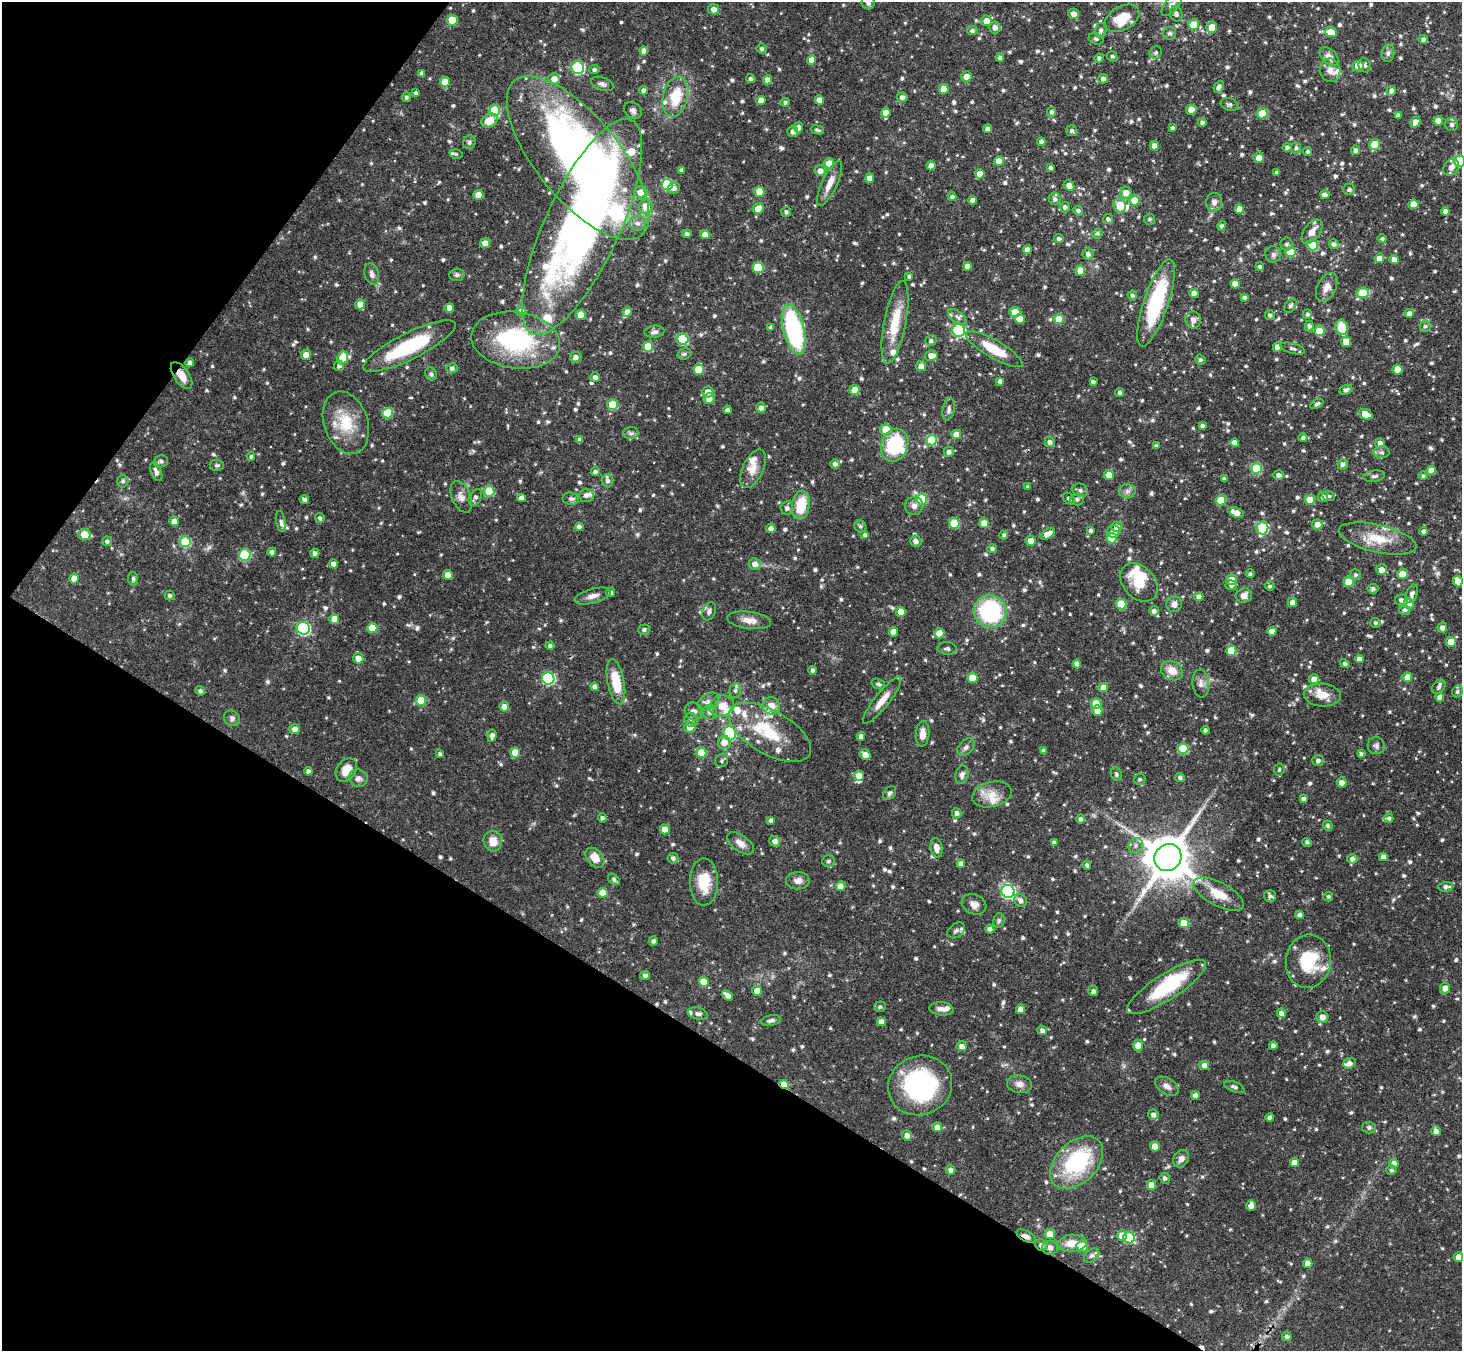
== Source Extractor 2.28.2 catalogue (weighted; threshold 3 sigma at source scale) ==
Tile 9 of 4 x 4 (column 1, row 3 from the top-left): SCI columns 41-1500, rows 1689-3037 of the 5915 x 5936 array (HDU 1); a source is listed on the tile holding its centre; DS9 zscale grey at full resolution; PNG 1464 x 1353 px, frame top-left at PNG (2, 2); each listed source drawn as its Kron ellipse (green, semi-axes under 4 px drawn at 4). Shown black and unused: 30% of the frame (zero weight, under 3 of 4 exposures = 6% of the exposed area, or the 3 px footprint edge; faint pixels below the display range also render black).
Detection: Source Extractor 2.28.2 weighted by HDU 2 'WHT'; one run over the whole footprint, this tile lists its part. Background 0.0638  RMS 0.0039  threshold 0.0177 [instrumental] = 3 sigma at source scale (4.5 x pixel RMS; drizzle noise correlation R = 1.50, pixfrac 1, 0.05/0.05 arcsec/px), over >= 5 px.
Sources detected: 1076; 1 too faint to see at this stretch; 4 inside a brighter object's white glare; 4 cosmic-ray / hot-pixel residue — neither listed nor drawn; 41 inside a brighter listed object's ellipse — not listed separately; of the other 1026, all 500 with FLUX_AUTO >= 0.858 (the completeness limit of this list) listed and drawn (526 fainter detections not listed), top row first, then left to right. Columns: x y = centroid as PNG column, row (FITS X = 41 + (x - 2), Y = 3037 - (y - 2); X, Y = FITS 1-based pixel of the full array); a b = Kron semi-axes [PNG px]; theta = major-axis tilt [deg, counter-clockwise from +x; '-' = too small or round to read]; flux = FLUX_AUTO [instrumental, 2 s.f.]
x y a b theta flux
868 3 7 6 - 1.3
1172 5 13 6 48 1.8
714 9 5 5 - 2.4
1073 14 5 5 - 2.3
1176 14 8 6 -78 1.5
1122 18 19 11 30 11
452 20 5 5 - 12
986 21 5 5 - 2.8
1194 25 5 5 - 8.9
1212 27 5 5 - 6.1
995 28 6 5 - 2
1101 30 7 5 77 1.5
972 31 5 4 - 1.2
1331 32 6 5 - 5
1170 33 6 6 - 1.1
1096 39 7 5 -21 0.95
1423 39 4 4 - 1.4
762 49 5 5 - 1.1
644 51 4 4 - 2.6
1156 52 6 5 - 0.89
1388 53 9 6 81 1.3
1112 56 5 5 - 0.91
1329 57 11 7 -45 2.6
1000 58 4 4 - 1.2
1099 58 5 4 - 1.1
812 60 5 4 - 3
1365 65 7 6 - 1.1
1358 66 5 5 - 7.7
578 68 6 6 - 42
594 69 5 4 - 1.1
1330 70 12 10 -80 2.7
422 73 4 4 - 1.3
966 77 5 5 - 4.2
554 79 6 5 - 3.4
751 79 4 4 - 1.3
1103 79 5 4 - 1.4
767 80 4 4 - 2.7
445 82 5 5 - 5.7
602 84 11 6 -21 1.4
1219 87 6 4 64 1.6
944 89 5 5 - 6.5
644 90 4 4 - 1.5
1391 91 5 4 - 1.5
416 93 4 3 - 0.92
406 97 5 4 - 0.95
675 97 20 12 76 12
902 97 5 5 - 1.4
761 100 4 4 - 2.7
819 100 5 4 - 2.7
785 102 4 4 - 0.88
1230 104 9 6 -18 1.1
495 110 5 5 - 17
633 110 9 7 -36 1.5
1191 110 5 5 - 4.6
886 112 5 4 - 3.1
1052 112 5 4 - 1.3
1262 113 5 5 - 10
1398 115 4 3 - 0.88
489 121 8 6 30 7.7
1438 121 4 4 - 3.6
1202 122 4 4 - 1.2
1415 122 5 4 - 3.6
1452 125 6 6 - 1.4
798 127 5 4 - 2.1
1172 128 4 4 - 0.87
987 129 4 4 - 1.5
817 130 7 3 -14 0.88
1072 131 5 5 - 0.93
793 132 5 5 - 1.4
469 142 7 6 - 0.94
1041 142 4 4 - 1.7
1375 145 5 5 - 11
1154 146 5 4 - 2.5
1287 147 5 4 - 1.1
1296 148 5 5 - 0.9
1355 150 5 4 - 1.3
1308 151 4 4 - 0.98
456 154 6 5 - 0.93
1259 157 5 5 - 3
578 158 100 41 -51 270
999 161 5 5 - 4.8
1459 161 5 5 - 16
829 163 5 5 - 5.8
931 166 4 4 - 2.6
1451 167 9 7 57 2.6
1051 168 3 3 - 1.1
682 170 4 3 - 1.3
820 171 5 5 - 2.3
1277 172 4 3 - 0.86
980 174 5 4 - 4.5
870 178 5 4 - 3.7
830 183 24 7 65 4.4
667 184 5 5 - 23
1069 185 6 5 - 2.7
674 188 6 5 - 1.5
1349 189 6 6 - 1
641 192 6 6 - 3.9
759 192 5 5 - 6.7
1126 193 6 5 - 3.9
478 195 5 4 - 5.7
1325 195 4 4 - 1.9
952 197 4 4 - 1.1
1055 199 6 6 - 1.2
972 200 4 4 - 1.8
1135 201 5 5 - 9.6
1214 202 9 8 - 2.1
1414 204 5 5 - 4.9
1120 205 7 6 - 9.7
646 207 7 6 - 5.5
1065 207 5 5 - 1.3
758 208 5 5 - 4.1
1239 209 4 4 - 4.5
1078 211 5 4 - 1.1
1445 211 4 4 - 2
786 212 5 5 - 1.1
1108 219 5 5 - 1.2
1149 219 5 5 - 0.89
638 223 8 7 - 1.9
1222 226 5 4 - 0.93
582 227 118 37 65 250
1312 232 14 8 53 3.7
1097 233 5 5 - 0.86
687 234 4 4 - 1.1
705 234 5 4 - 3.8
1382 238 4 4 - 0.86
1059 239 5 4 - 1
485 243 5 5 - 3.5
1286 244 6 6 - 1
1334 244 5 4 - 1.5
1313 245 5 5 - 19
1027 250 4 4 - 2.4
1291 252 5 5 - 13
1088 254 5 5 - 1.4
1273 254 8 8 - 1.3
1379 258 5 4 - 3.1
1394 259 4 4 - 2.3
967 266 4 4 - 2.8
758 267 5 5 - 16
1260 267 4 4 - 0.9
1080 271 5 5 - 5.2
372 274 11 7 -74 1.9
457 275 7 6 - 1
909 276 4 4 - 0.91
1235 284 5 4 - 4.4
1327 287 15 9 63 3.2
1194 293 4 4 - 3.1
1363 293 6 5 - 11
1132 295 5 4 - 0.96
1244 297 4 3 - 1
1156 303 46 12 71 39
360 304 5 5 - 3.6
1290 306 8 5 55 1.1
449 308 4 4 - 2.9
521 311 5 5 - 1.8
627 312 5 4 - 2.5
1015 312 5 5 - 5.7
1307 314 5 4 - 1
1409 314 5 5 - 2.2
581 315 5 5 - 6.8
1270 315 5 5 - 0.98
957 317 10 5 -35 1.4
1020 319 5 5 - 4.7
1059 319 5 5 - 10
1193 320 8 7 - 2.5
895 322 42 11 79 12
1309 326 5 4 - 1.1
1425 326 5 5 - 0.99
771 327 4 4 - 0.99
1341 327 8 6 -79 8.1
794 329 26 10 -76 55
959 330 6 6 - 49
1319 331 5 5 - 8.4
654 332 10 6 6 1.6
683 339 5 5 - 23
516 340 45 28 -8 48
931 341 5 5 - 1.1
1346 342 5 5 - 4.7
409 346 51 13 26 29
648 346 5 5 - 10
1277 347 4 4 - 3
1293 348 13 5 -15 1.2
994 349 32 9 -30 12
684 354 7 5 15 0.91
306 355 5 5 - 4
931 356 6 5 - 2.9
576 357 6 5 - 1.8
343 358 7 5 70 9.1
1200 360 5 5 - 0.94
190 363 4 4 - 1.6
339 366 5 5 - 1.3
921 366 5 5 - 2.2
452 368 5 5 - 1.4
699 369 5 5 - 10
1397 369 5 5 - 5.3
431 374 7 5 -64 1.1
181 376 15 7 -55 4.6
595 377 5 4 - 1.7
1000 381 4 4 - 1.4
1093 382 4 3 - 1
855 390 5 5 - 5.8
1346 390 6 4 22 1.3
708 392 5 5 - 3.3
1119 393 4 4 - 1.1
709 399 5 5 - 3.8
1317 404 7 4 32 1.2
613 405 5 5 - 15
761 408 5 5 - 1.7
949 409 11 6 78 1.5
728 410 4 4 - 1.2
388 413 5 5 - 15
1365 414 7 5 -21 5.6
346 423 32 22 -71 15
1202 425 4 3 - 1.2
886 429 5 5 - 8.6
631 433 7 6 - 1
956 434 5 4 - 3.8
1303 438 4 4 - 1.1
580 440 4 4 - 1.4
931 440 5 5 - 16
1050 442 5 5 - 1.6
1235 443 4 4 - 2.9
1380 443 5 4 - 2.1
895 445 17 13 68 23
1156 446 4 3 - 1.1
949 452 5 5 - 1.6
1382 452 8 6 -1 1
251 456 4 4 - 0.87
161 461 7 6 - 1.3
835 464 4 4 - 1.5
1343 464 5 5 - 1.6
217 465 7 5 -3 0.89
1257 468 5 5 - 18
753 469 21 10 65 4.5
1431 470 5 4 - 5
156 472 10 5 -67 1.9
595 472 4 4 - 1.3
1109 475 5 5 - 4
1279 475 5 4 - 1.8
1374 476 11 5 8 1.4
1423 476 5 4 - 0.9
1224 479 4 3 - 1.1
123 481 6 5 - 1
608 481 6 6 - 1.4
1028 487 4 3 - 0.9
1080 490 8 6 -29 1.3
489 491 5 5 - 16
1127 491 8 7 - 1.4
586 495 7 6 - 1.8
1328 496 6 5 - 1.2
461 497 17 9 -67 2.8
475 497 9 6 59 1.4
1323 497 5 5 - 1.4
521 498 4 4 - 2.2
304 499 5 4 - 1.3
571 499 8 6 -7 1.2
922 499 5 5 - 16
1069 499 7 5 -43 0.97
1077 499 7 6 - 1.2
1221 500 5 5 - 11
1310 500 5 5 - 8.1
801 505 14 9 81 12
914 506 9 9 - 2
787 508 6 6 - 1.7
1236 513 8 5 -22 3.7
320 518 5 4 - 1.1
174 521 5 5 - 2.8
281 522 11 5 -81 1.3
954 523 5 5 - 17
984 523 5 4 - 5.7
1317 524 5 5 - 3
860 526 6 5 - 0.86
579 527 4 4 - 1.7
1117 527 5 5 - 2.5
1262 528 6 5 - 31
771 529 4 4 - 2.7
1090 530 4 4 - 0.98
1114 531 7 6 - 1.5
1423 531 4 4 - 1.3
1047 534 8 4 31 4.1
84 535 6 5 - 8.6
865 535 4 4 - 1.2
1004 535 4 4 - 0.9
1112 538 5 5 - 15
1378 538 40 13 -13 12
107 541 5 4 - 1
916 541 6 5 - 1.7
1031 541 5 5 - 3.6
185 542 5 5 - 21
992 549 5 4 - 1.2
272 552 4 4 - 1.5
315 553 4 4 - 1.6
245 555 6 5 - 21
333 564 4 4 - 2.5
755 564 6 5 - 2.9
1381 569 5 5 - 3.1
1250 574 4 4 - 0.88
1402 574 5 5 - 4.8
448 575 5 4 - 3.4
1355 575 5 5 - 0.95
74 578 5 5 - 4
133 579 6 5 - 0.9
1232 580 5 5 - 8.1
1458 581 5 4 - 4.1
1139 582 22 15 -48 8.9
1349 582 5 5 - 13
1231 585 5 4 - 1.3
1270 586 5 4 - 0.9
1373 589 5 5 - 1.1
611 592 4 4 - 1.2
1412 594 9 5 73 1.7
169 595 5 5 - 0.89
1244 595 8 7 - 2.7
593 596 18 7 15 2.7
1199 597 4 4 - 2.1
1401 600 6 5 - 1.5
1292 602 5 5 - 2.1
1121 604 5 5 - 15
1174 604 8 7 - 2.1
1409 604 5 5 - 9.4
1405 610 6 5 - 1
709 611 9 6 65 1.5
990 611 17 16 - 44
1154 611 5 5 - 1.6
901 612 5 5 - 6.4
334 619 5 5 - 4.9
749 620 22 8 -7 3.8
1375 623 5 5 - 0.92
304 628 6 6 - 58
372 628 5 5 - 9.6
1442 628 5 5 - 1.9
644 630 6 5 - 1
1272 631 4 4 - 3.5
894 632 4 4 - 3.5
939 633 5 5 - 7.3
1451 642 5 5 - 5.6
550 646 4 4 - 1
947 648 9 6 -3 1.2
1231 651 5 5 - 11
358 658 5 5 - 3.9
1359 659 4 4 - 2.2
1077 664 4 4 - 1.8
1345 664 5 4 - 0.9
813 670 4 4 - 1.4
1172 671 11 9 -29 4.8
1407 677 5 5 - 3.9
548 678 6 6 - 47
972 678 5 5 - 8.9
1314 679 5 5 - 3
616 682 23 8 -79 11
1201 683 14 8 -85 2.3
878 684 7 5 -20 0.98
595 687 4 4 - 1.7
1103 687 5 4 - 3.8
1439 687 8 5 50 1.2
735 690 7 5 89 1.1
200 691 5 4 - 1.2
1457 692 6 5 - 0.86
1322 695 18 11 -4 6.1
1440 697 4 4 - 2.4
882 700 29 7 52 5.5
421 701 5 5 - 12
708 702 11 7 34 2.3
1096 704 5 5 - 11
722 706 12 10 17 5.7
771 706 9 8 - 4.3
504 707 5 4 - 5.1
1097 710 5 5 - 4.6
694 711 9 8 - 2.3
710 712 7 7 - 1.6
232 718 8 7 - 1.3
691 720 7 6 - 1.7
690 727 6 5 - 3.4
295 729 5 5 - 2.5
1205 730 4 3 - 1.1
770 732 45 22 -30 22
730 733 7 6 - 24
923 734 13 7 87 3.1
492 736 6 4 83 1.6
861 737 4 4 - 1.7
724 743 6 6 - 4
1376 746 8 8 - 1.5
966 747 10 6 45 1.5
1183 749 5 5 - 18
1043 751 4 4 - 1.5
515 752 5 5 - 6.6
701 753 5 5 - 8.5
440 754 4 4 - 1.1
1361 754 4 4 - 0.96
865 755 6 4 -35 3.5
722 760 7 6 - 0.9
1318 760 6 5 - 1.2
1279 769 6 5 - 0.96
346 770 13 9 55 5.6
308 771 4 4 - 1.2
1116 774 7 5 -67 0.86
962 775 9 6 76 1.5
859 776 5 5 - 2.9
358 778 9 8 - 2
1180 778 5 4 - 1.1
1140 779 6 5 - 0.93
1342 782 5 5 - 2.4
890 793 8 5 49 0.96
992 794 20 12 14 5.6
1304 799 4 4 - 1.4
957 813 5 4 - 1.5
602 818 5 4 - 0.99
1389 818 4 4 - 0.92
1080 819 5 4 - 1.3
771 820 4 3 - 1.2
1328 826 5 5 - 0.94
665 829 5 5 - 3.6
493 841 10 9 - 4.7
775 841 5 5 - 2.1
1054 842 4 4 - 1.3
1307 842 5 4 - 0.95
740 843 15 8 -36 2.8
1136 845 8 7 - 1.7
937 848 10 6 -80 2.8
1383 857 4 4 - 2.1
595 858 11 7 -50 5.4
673 858 5 5 - 1.2
1168 858 14 13 - 1800
1352 859 5 5 - 1.7
828 861 6 6 - 0.99
961 864 4 4 - 2.2
1087 865 4 4 - 1.1
614 879 6 4 -45 1.1
798 881 12 8 -1 2.3
704 882 23 14 90 12
841 886 5 5 - 3.3
1446 887 7 5 5 1.6
1008 891 7 6 - 84
602 893 5 5 - 8
1219 894 28 11 -28 8.8
1270 896 6 6 - 1.3
1328 897 5 4 - 0.87
1020 900 7 6 - 2
974 904 13 10 -24 2.7
1300 915 4 4 - 1.7
999 920 7 5 75 0.87
1184 923 5 5 - 8.7
990 929 4 4 - 2.2
956 930 10 6 37 1.3
653 941 5 4 - 1.4
1308 961 27 22 83 19
645 975 5 4 - 1.4
704 982 5 5 - 6.1
1167 987 46 13 32 23
1445 988 5 5 - 3
757 991 5 5 - 4
1093 991 5 5 - 1.4
727 995 6 4 -38 2.4
880 1007 6 5 - 0.89
941 1009 12 6 -6 2.1
1021 1009 4 4 - 3.2
698 1013 10 5 -13 1.2
1281 1013 5 4 - 2.4
1322 1017 6 6 - 2.8
771 1021 10 5 11 1.2
881 1022 4 4 - 3
1042 1030 5 4 - 1.4
962 1046 5 5 - 2.2
1138 1046 6 5 - 3.5
1273 1046 4 4 - 1.8
1350 1063 6 5 - 2
1204 1065 5 5 - 2.2
784 1084 5 4 - 6.5
1019 1084 12 9 -9 2.5
920 1085 32 29 21 52
1167 1086 13 8 -32 2.1
1234 1087 11 5 -21 1.2
1195 1095 4 4 - 1.8
1153 1115 5 5 - 1.6
1270 1118 4 4 - 1.5
937 1127 5 4 - 3.4
1369 1128 6 6 - 1.1
1436 1131 5 4 - 1.8
907 1135 5 5 - 2.1
1155 1147 5 5 - 5.6
1181 1159 9 7 53 2.3
1077 1162 31 20 44 38
1294 1163 4 4 - 3.3
1394 1163 4 4 - 2.3
951 1170 5 4 - 1.6
1391 1170 5 5 - 0.93
1165 1178 5 5 - 1.2
1151 1185 5 4 - 4.7
1251 1206 5 4 - 3.2
1050 1234 5 5 - 4.1
1026 1236 11 5 -28 1.8
1122 1236 5 5 - 5.1
1129 1238 6 5 - 29
1072 1243 14 8 4 5.8
1041 1245 6 5 - 1.7
1082 1246 6 5 - 6.7
1050 1248 8 7 - 2.1
1092 1256 9 6 40 1.2
1459 1257 5 4 - 4.1
1308 1263 4 4 - 2.9
1287 1337 5 4 - 1.2
Overlapping masked pixels (flux is a lower limit): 8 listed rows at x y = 578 158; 582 227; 1156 303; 516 340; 181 376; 784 1084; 1026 1236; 1041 1245
Isophote crosses this tile's border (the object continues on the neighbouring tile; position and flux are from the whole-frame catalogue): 4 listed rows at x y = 868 3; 578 158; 1459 161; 1459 1257